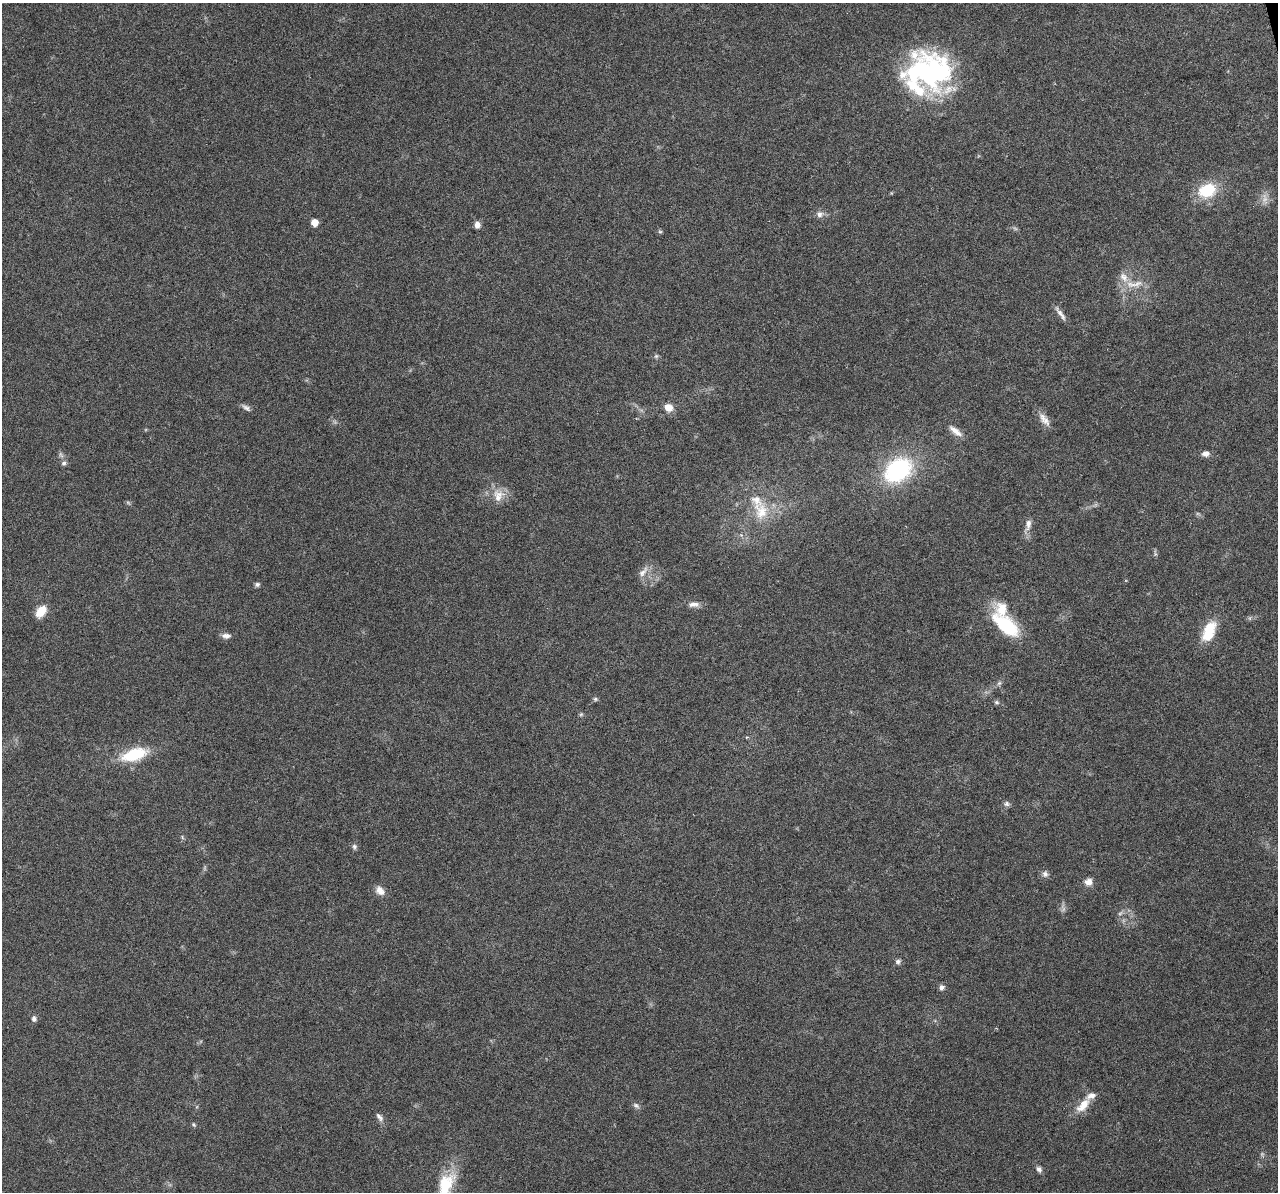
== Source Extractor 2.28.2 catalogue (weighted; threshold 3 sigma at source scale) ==
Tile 10 of 4 x 4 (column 2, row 3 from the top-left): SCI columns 1278-2553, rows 1238-2427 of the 5108 x 4904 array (HDU 1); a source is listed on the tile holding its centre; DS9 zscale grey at full resolution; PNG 1280 x 1194 px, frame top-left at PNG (2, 3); no overlay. Shown black and unused: <1% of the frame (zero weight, under 3 of 6 exposures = <1% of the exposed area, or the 3 px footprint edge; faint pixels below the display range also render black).
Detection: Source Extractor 2.28.2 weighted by HDU 2 'WHT'; one run over the whole footprint, this tile lists its part. Background 0.0444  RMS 0.0026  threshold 0.0106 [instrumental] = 3 sigma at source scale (4.09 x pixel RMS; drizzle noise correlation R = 1.36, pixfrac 0.8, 0.0396/0.0396 arcsec/px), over >= 5 px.
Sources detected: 59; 5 too faint to see at this stretch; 2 inside a brighter object's white glare — not listed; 5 inside a brighter listed object's ellipse — not listed separately; the other 47 listed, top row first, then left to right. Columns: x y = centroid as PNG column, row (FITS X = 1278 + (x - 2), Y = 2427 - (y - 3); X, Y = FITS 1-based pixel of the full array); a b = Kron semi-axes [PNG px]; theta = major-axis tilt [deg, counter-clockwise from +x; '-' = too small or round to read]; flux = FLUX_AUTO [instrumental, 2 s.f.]
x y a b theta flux
941 73 74 26 41 27
1207 190 20 15 19 9.7
819 214 10 9 - 1.2
314 223 5 5 - 3.3
477 225 8 6 90 1.2
660 232 6 4 0 0.33
1132 284 19 8 -9 3
1060 314 23 5 -53 1.3
656 356 6 5 - 0.41
668 407 10 9 - 2.4
246 408 13 6 -37 0.88
1044 420 22 9 -52 2
955 431 20 7 -39 2.1
1206 453 9 7 2 1.3
64 463 7 6 - 0.62
898 470 30 22 39 28
498 495 19 15 78 3.7
128 503 7 4 -20 0.35
761 511 29 20 -73 8.4
1028 524 18 7 79 1.7
643 572 19 7 48 1.7
257 584 6 5 - 0.57
694 604 16 7 1 1.5
41 611 13 8 55 4.2
1006 625 39 18 -41 14
1209 631 24 12 68 8.1
226 636 12 6 -1 1.1
999 683 8 4 44 0.55
595 699 6 5 - 0.45
997 702 6 5 - 0.51
581 714 6 5 - 0.36
134 754 29 13 16 11
1007 804 8 7 - 0.69
182 837 6 4 -72 0.34
354 847 7 6 - 0.64
1045 874 8 8 - 0.9
1088 882 10 9 - 1.6
380 891 13 9 -49 1.8
898 961 7 6 - 0.68
942 987 7 6 - 0.92
34 1019 7 6 - 0.78
636 1105 9 6 -38 0.7
1083 1105 23 10 48 3.7
380 1117 13 6 -51 1
194 1125 6 5 - 0.39
1039 1169 9 6 -60 0.8
445 1185 39 19 68 11
Isophote crosses this tile's border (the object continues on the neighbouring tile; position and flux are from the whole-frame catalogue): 1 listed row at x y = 445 1185